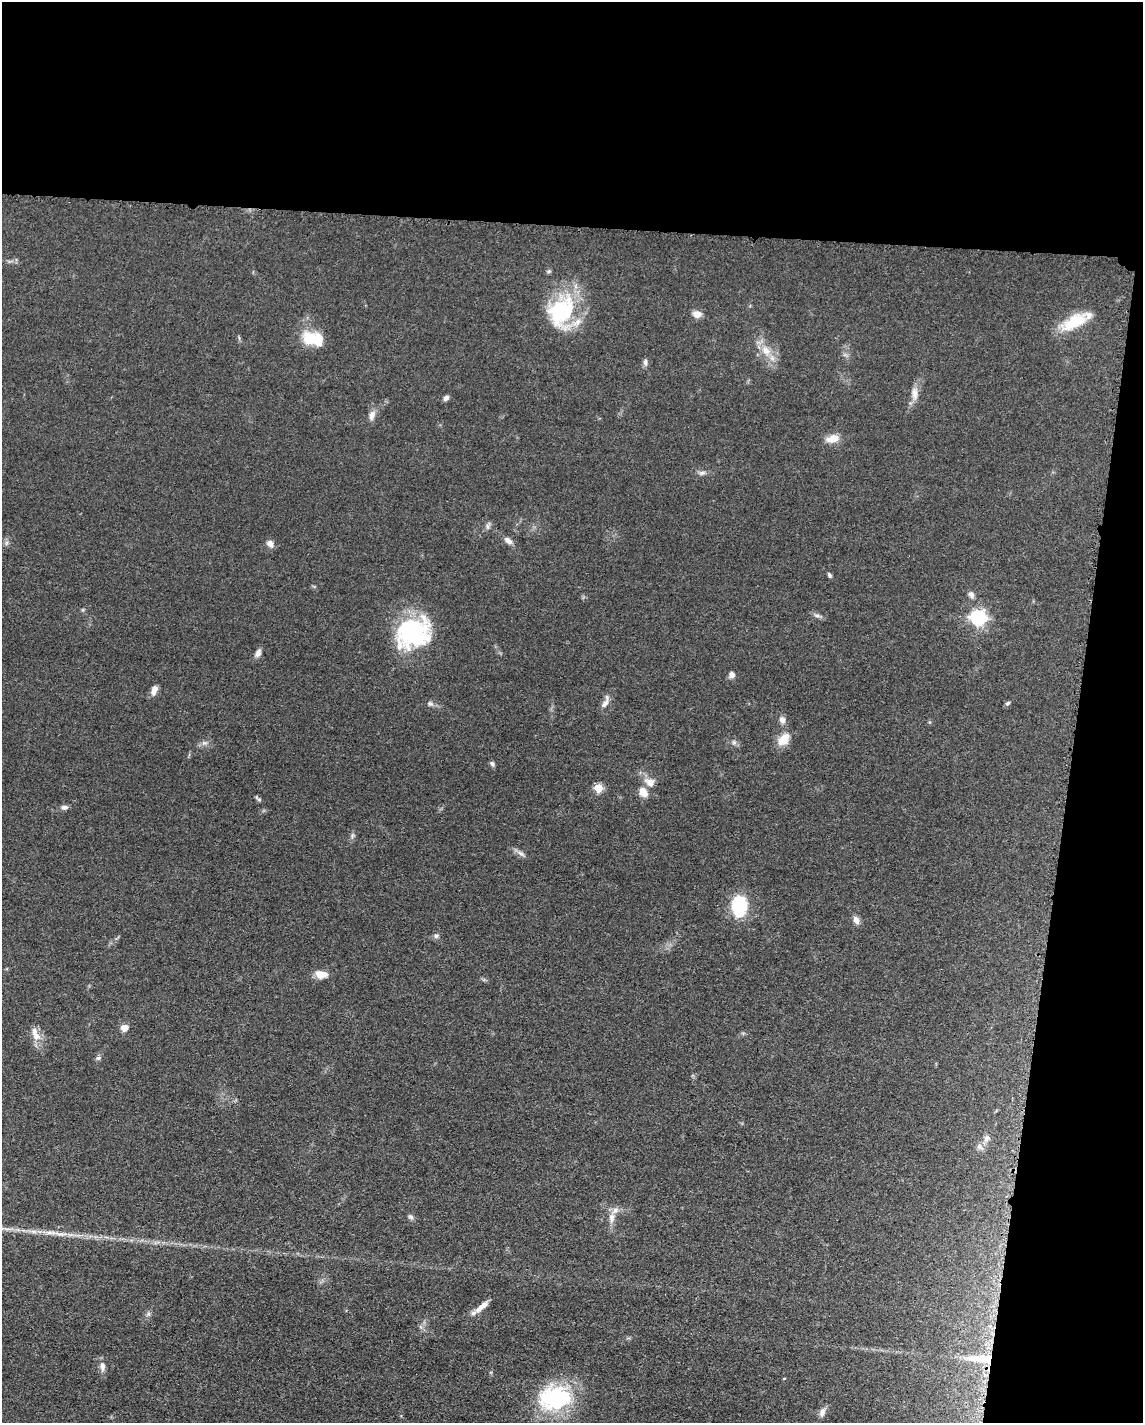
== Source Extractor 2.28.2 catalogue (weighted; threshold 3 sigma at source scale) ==
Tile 4 of 4 x 3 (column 4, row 1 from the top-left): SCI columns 3437-4577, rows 3071-4491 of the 4591 x 4659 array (HDU 1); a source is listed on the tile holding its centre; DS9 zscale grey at full resolution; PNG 1145 x 1425 px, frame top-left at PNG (2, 2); no overlay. Shown black and unused: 22% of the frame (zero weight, under 3 of 5 exposures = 4% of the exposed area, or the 3 px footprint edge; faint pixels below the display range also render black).
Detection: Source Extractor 2.28.2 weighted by HDU 2 'WHT'; one run over the whole footprint, this tile lists its part. Background 0.0483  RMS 0.0056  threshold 0.0254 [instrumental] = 3 sigma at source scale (4.5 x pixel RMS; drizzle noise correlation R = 1.50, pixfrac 1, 0.05/0.05 arcsec/px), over >= 5 px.
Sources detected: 59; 1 inside a brighter object's white glare — not listed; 4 inside a brighter listed object's ellipse — not listed separately; the other 54 listed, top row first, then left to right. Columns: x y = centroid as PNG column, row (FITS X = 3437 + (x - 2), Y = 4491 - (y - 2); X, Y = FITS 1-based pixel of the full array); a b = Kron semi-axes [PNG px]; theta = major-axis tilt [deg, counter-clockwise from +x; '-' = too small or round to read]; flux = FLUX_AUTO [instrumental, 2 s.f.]
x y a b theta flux
561 311 45 32 66 47
697 314 10 7 -7 4.5
1075 322 37 14 28 21
312 338 25 15 -12 18
766 350 17 11 -51 8.5
645 362 10 6 -85 1.7
915 393 18 9 -88 4.8
446 398 7 5 38 1.9
372 415 12 7 66 3.7
833 438 16 9 16 6.8
702 473 10 6 11 1.8
488 526 12 4 72 1.5
508 541 12 6 -39 3
6 543 7 4 71 1.2
270 544 9 7 -54 3.1
829 575 7 4 -59 1.1
971 594 9 7 -63 2.1
817 615 10 4 -11 1.5
978 618 7 6 - 150
412 632 41 33 28 57
258 653 10 6 61 2.8
732 674 8 7 - 2.3
154 690 12 7 73 3.4
605 702 20 7 66 3.4
1007 703 7 5 40 1.1
430 704 8 7 - 1.8
782 720 9 7 -78 2.8
784 739 16 11 49 8.4
734 742 7 5 -45 1.4
204 743 8 6 0 1.9
492 764 7 6 - 1.3
650 782 16 11 -29 5.2
598 788 5 5 - 20
643 792 13 10 -58 5.4
258 799 10 4 -42 1.2
65 807 9 6 2 2.1
352 836 11 3 85 1.2
521 853 12 6 -33 2.3
739 906 24 16 86 25
856 920 11 7 -64 2.9
436 936 7 6 - 1.5
321 974 14 8 -8 6.2
124 1028 9 8 - 3.7
35 1034 22 9 -67 6.3
98 1058 8 5 15 1.3
986 1138 12 8 65 3
411 1217 8 6 -32 1.4
612 1218 15 9 88 4.4
482 1307 22 7 39 5.1
148 1314 7 5 48 1.4
981 1359 37 9 -3 15
102 1367 14 7 -88 3.2
554 1399 40 35 -3 53
822 1412 12 7 73 2.9
Overlapping masked pixels (flux is a lower limit): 1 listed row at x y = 981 1359